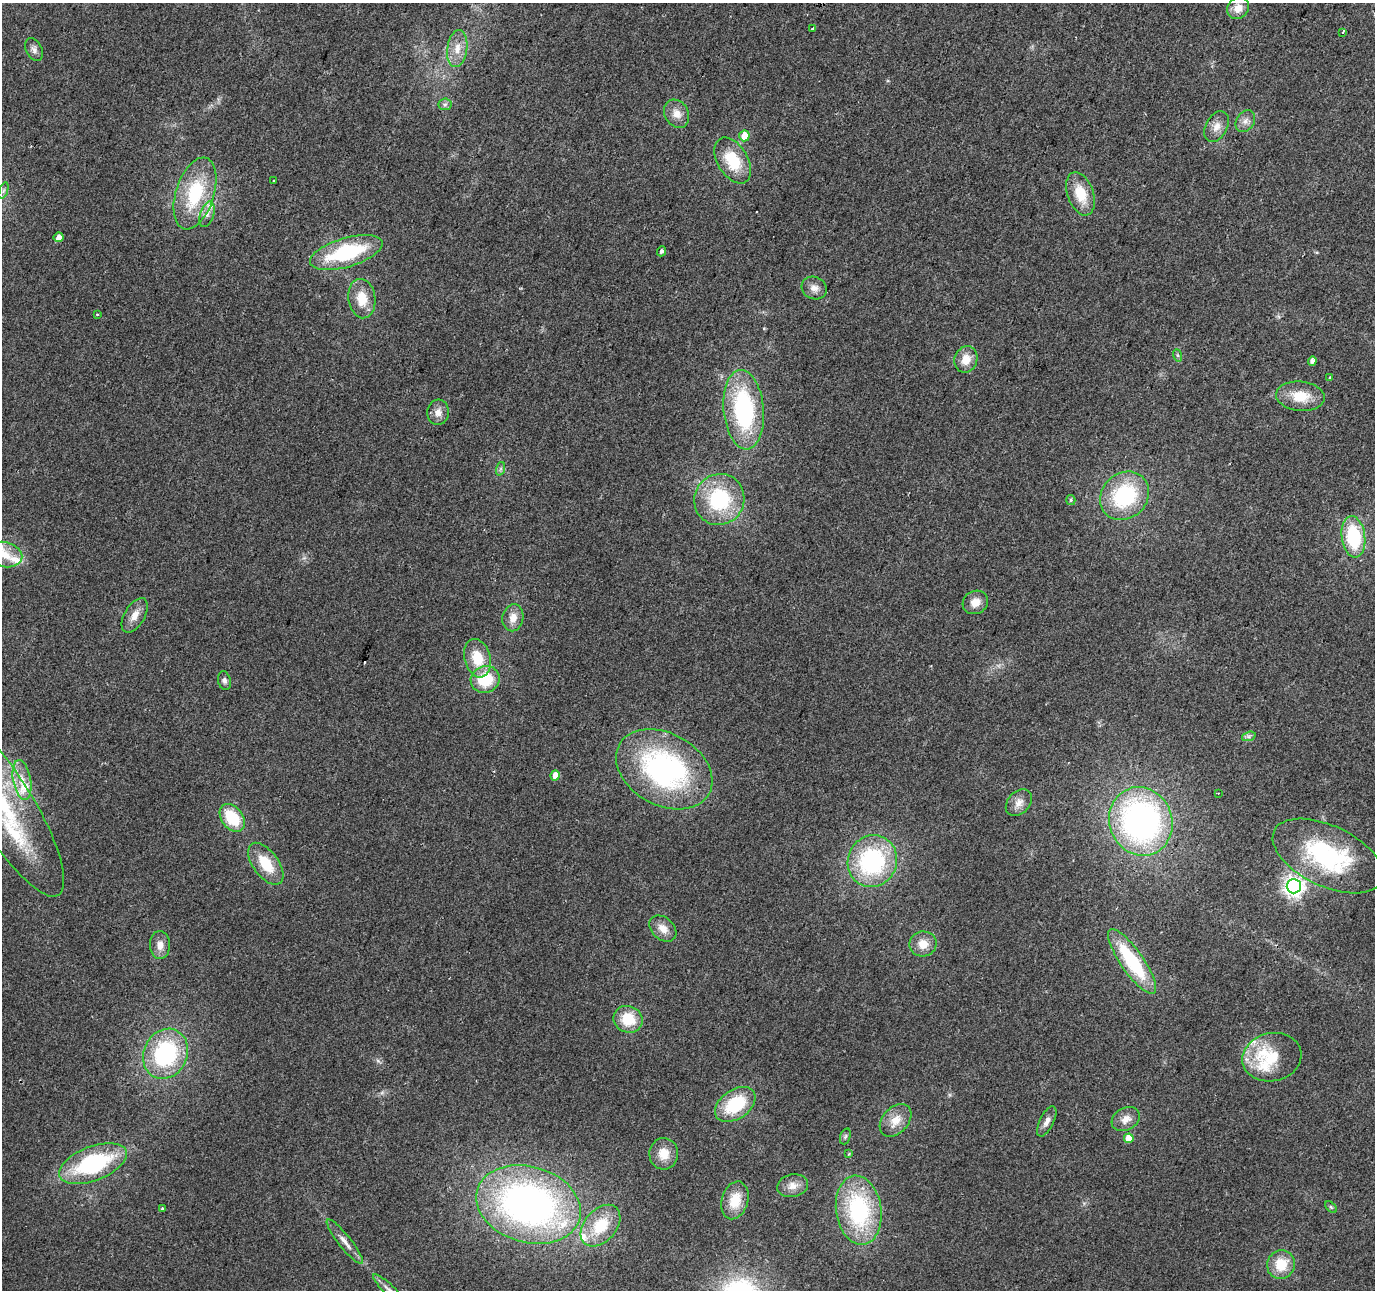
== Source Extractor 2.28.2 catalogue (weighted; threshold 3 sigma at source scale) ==
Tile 10 of 4 x 4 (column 2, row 3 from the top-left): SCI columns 1374-2746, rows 1502-2789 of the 5500 x 5642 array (HDU 1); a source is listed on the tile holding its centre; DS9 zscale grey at full resolution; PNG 1377 x 1292 px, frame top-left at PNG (2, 3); each listed source drawn as its Kron ellipse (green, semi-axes under 4 px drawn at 4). Shown black and unused: <1% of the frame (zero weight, under 2 of 3 exposures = <1% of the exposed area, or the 3 px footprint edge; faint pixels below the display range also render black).
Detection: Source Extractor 2.28.2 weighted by HDU 2 'WHT'; one run over the whole footprint, this tile lists its part. Background 0.0384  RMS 0.0065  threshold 0.0294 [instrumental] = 3 sigma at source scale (4.5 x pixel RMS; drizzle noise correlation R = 1.50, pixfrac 1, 0.0396/0.0396 arcsec/px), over >= 5 px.
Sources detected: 90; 1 cosmic-ray / hot-pixel residue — neither listed nor drawn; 9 inside a brighter listed object's ellipse — not listed separately; the other 80 listed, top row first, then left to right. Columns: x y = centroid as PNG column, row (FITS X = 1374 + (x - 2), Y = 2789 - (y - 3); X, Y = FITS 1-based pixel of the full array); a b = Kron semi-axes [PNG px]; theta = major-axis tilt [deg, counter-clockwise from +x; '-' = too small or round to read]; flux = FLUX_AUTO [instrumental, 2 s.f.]
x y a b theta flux
1238 8 12 10 40 7.7
812 29 3 3 - 5.4
1343 32 4 2 - 1.3
457 49 18 10 82 8.8
34 50 12 7 -63 3.1
445 104 6 6 - 1.8
677 114 15 11 -60 6.9
1245 121 12 8 55 4.1
1216 126 16 10 62 6.4
744 136 5 5 - 12
733 160 25 15 -59 25
274 181 3 3 - 4.7
3 191 9 4 71 1.6
195 193 37 19 72 46
1081 194 22 13 -71 17
207 214 13 6 72 3.8
58 237 5 4 - 4.5
661 251 5 4 - 2
346 252 37 14 16 58
814 288 13 11 -26 4.9
362 299 20 13 -82 15
97 314 3 3 - 0.61
1177 355 6 4 -70 1
966 359 13 11 71 9.2
1312 361 5 4 - 3
1330 377 4 4 - 0.64
1300 396 24 14 -6 17
744 410 40 20 -85 82
438 412 13 11 84 5.3
500 469 7 4 71 1.3
1125 496 26 22 42 58
719 499 26 25 - 54
1071 500 5 4 - 1
1353 537 21 11 -82 43
4 555 18 12 -12 11
975 602 13 11 27 7
135 615 19 10 60 7.1
513 618 13 10 80 7.1
477 658 19 13 -75 18
485 679 15 13 22 26
224 681 9 6 -77 2.2
1249 736 7 4 18 1.6
664 769 51 36 -29 150
555 775 5 4 - 7.8
22 780 20 9 -80 9.5
1218 793 3 2 - 0.53
1019 802 15 11 49 6
4 806 104 29 -59 110
232 818 15 10 -52 27
1141 821 35 31 -69 210
1328 856 59 30 -25 80
872 861 26 24 65 82
266 864 24 12 -54 19
1294 886 7 7 - 380
663 928 15 11 -43 7.1
923 944 14 12 12 9
160 945 14 10 -87 5.8
1132 961 38 11 -55 52
628 1019 15 13 -21 20
165 1054 26 21 63 70
1272 1057 30 24 12 26
735 1104 22 14 35 35
1126 1119 15 11 28 6.3
896 1120 19 13 48 10
1047 1121 16 7 64 4
845 1136 8 5 70 1.3
1129 1138 5 5 - 11
664 1154 16 14 88 11
849 1154 4 3 - 0.94
93 1164 36 17 21 71
793 1186 15 11 11 6.5
735 1200 19 13 74 16
528 1204 53 38 -16 290
1331 1207 7 4 -45 1
162 1209 3 3 - 1.5
859 1210 35 22 -82 78
600 1226 24 16 49 25
345 1242 28 6 -52 5.8
1281 1264 15 14 - 17
389 1290 22 5 -44 4
Isophote crosses this tile's border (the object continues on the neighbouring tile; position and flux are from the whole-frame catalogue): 3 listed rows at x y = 4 555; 4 806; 389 1290